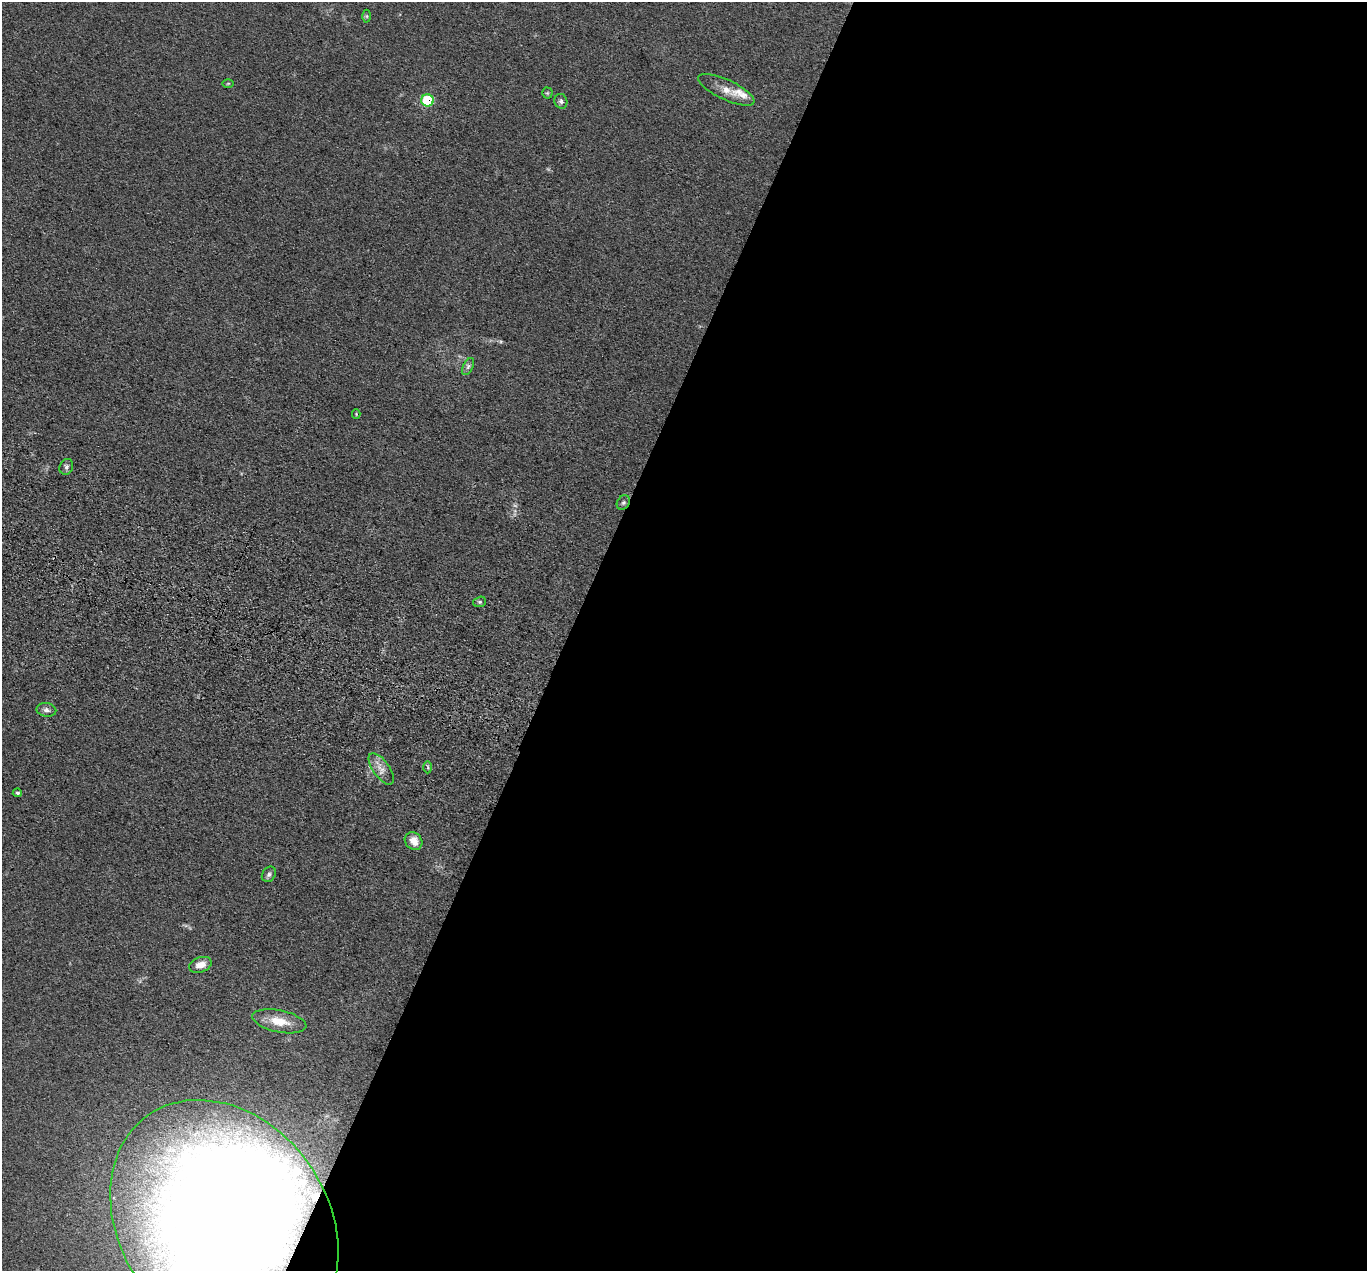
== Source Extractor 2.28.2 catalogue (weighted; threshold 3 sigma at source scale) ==
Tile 12 of 4 x 4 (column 4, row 3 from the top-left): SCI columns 4122-5486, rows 1609-2877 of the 5516 x 5626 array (HDU 1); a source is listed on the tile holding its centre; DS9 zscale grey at full resolution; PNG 1369 x 1273 px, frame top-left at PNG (2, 2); each listed source drawn as its Kron ellipse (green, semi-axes under 4 px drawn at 4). Shown black and unused: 58% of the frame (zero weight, under 3 of 5 exposures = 4% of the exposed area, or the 3 px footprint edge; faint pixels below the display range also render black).
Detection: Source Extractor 2.28.2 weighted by HDU 2 'WHT'; one run over the whole footprint, this tile lists its part. Background 0.0393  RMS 0.0042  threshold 0.0189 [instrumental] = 3 sigma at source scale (4.5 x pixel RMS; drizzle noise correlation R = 1.50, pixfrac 1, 0.05/0.05 arcsec/px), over >= 5 px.
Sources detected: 31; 1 too faint to see at this stretch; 4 inside a brighter object's white glare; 1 cosmic-ray / hot-pixel residue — neither listed nor drawn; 5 inside a brighter listed object's ellipse — not listed separately; the other 20 listed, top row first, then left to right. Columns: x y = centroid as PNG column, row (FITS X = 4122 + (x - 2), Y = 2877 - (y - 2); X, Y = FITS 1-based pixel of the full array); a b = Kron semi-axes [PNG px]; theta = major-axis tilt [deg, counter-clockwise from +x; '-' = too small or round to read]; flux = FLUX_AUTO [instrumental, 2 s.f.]
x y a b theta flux
367 16 6 4 -89 0.62
228 83 6 4 2 0.49
726 90 30 10 -25 5.8
547 93 5 5 - 0.57
427 100 6 6 - 21
561 101 7 6 - 1.2
468 367 9 5 63 1.1
356 414 4 4 - 0.43
66 467 8 6 66 1.2
623 503 7 6 - 0.97
480 602 6 5 - 0.71
46 710 10 6 -10 1.7
428 767 6 4 -88 0.6
381 769 18 8 -54 3.7
17 793 4 4 - 0.85
414 841 10 8 -47 4.4
269 874 8 6 55 1.2
200 965 12 7 18 3.8
279 1021 27 11 -12 8.5
224 1223 132 103 -55 660
Overlapping masked pixels (flux is a lower limit): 1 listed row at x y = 427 100
Isophote crosses this tile's border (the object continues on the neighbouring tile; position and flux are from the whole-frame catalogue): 1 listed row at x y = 224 1223